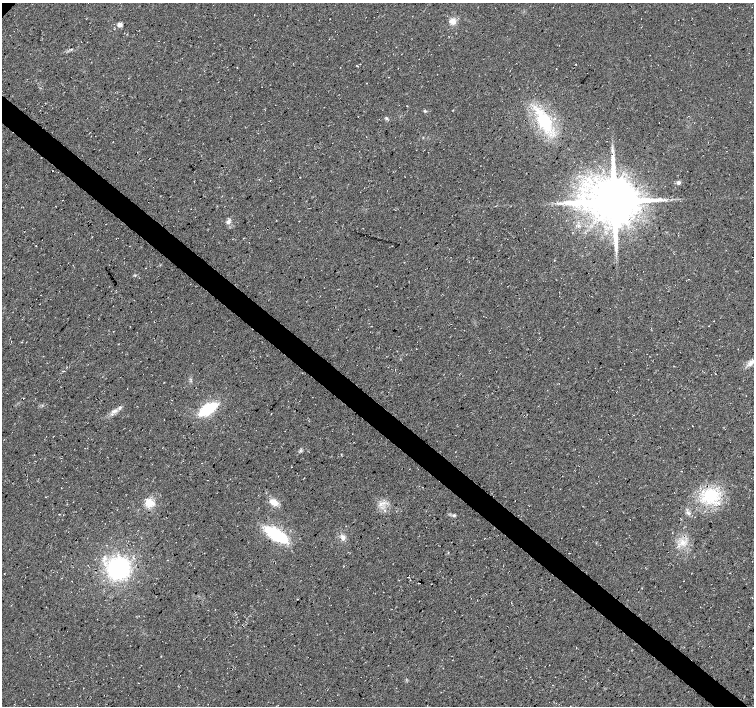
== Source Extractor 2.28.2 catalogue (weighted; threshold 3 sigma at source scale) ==
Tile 6 of 4 x 4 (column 2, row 2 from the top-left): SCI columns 1510-3012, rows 3050-4457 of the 6017 x 6031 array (HDU 1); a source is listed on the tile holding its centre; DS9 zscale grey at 2 x 2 block average (1 PNG px = mean of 2 x 2 image px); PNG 756 x 708 px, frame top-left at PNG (2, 3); no overlay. Shown black and unused: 4% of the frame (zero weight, under 3 of 4 exposures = <1% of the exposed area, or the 3 px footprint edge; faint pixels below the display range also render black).
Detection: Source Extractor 2.28.2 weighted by HDU 2 'WHT'; one run over the whole footprint, this tile lists its part. Background 0.0136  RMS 0.0049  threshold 0.0221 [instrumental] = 3 sigma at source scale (4.5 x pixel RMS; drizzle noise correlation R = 1.50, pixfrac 1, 0.0396/0.0396 arcsec/px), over >= 5 px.
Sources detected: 40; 1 cosmic-ray / hot-pixel residue — not listed; the other 39 listed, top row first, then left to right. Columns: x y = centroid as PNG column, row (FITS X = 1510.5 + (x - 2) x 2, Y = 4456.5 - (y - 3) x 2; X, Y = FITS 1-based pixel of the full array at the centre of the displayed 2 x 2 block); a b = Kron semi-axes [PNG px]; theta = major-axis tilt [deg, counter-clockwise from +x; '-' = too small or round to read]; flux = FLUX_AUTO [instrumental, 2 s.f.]
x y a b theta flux
453 21 7 6 - 8.6
120 24 3 3 - 14
71 49 3 3 - 0.9
576 64 2 2 - 0.54
357 66 3 2 - 0.77
424 111 4 2 - 1.3
386 118 5 3 - 1.6
544 121 24 12 -58 71
612 151 4 2 - 1.2
300 177 2 2 - 0.43
678 183 5 5 - 2.7
664 200 4 2 - 1.4
614 201 13 12 - 6500
562 203 5 3 - 2.7
228 222 6 4 65 4
36 245 2 2 - 0.47
129 246 2 2 - 0.37
145 268 2 2 - 0.49
751 363 11 5 53 6.2
208 409 13 5 32 92
114 411 9 4 30 5.6
693 426 2 2 - 2.1
710 496 24 20 39 55
274 502 11 7 -28 10
150 503 12 10 -35 12
381 503 4 2 - 1.7
385 511 3 2 - 0.99
688 513 8 4 -43 3.3
454 515 5 3 - 1.8
276 535 20 9 -32 84
485 538 2 2 - 0.52
343 539 6 3 76 2.9
683 542 9 6 -84 9.5
448 553 3 2 - 0.55
104 558 11 4 82 5.2
118 568 16 15 - 160
408 576 3 2 - 4.3
419 583 2 2 - 2.9
161 656 2 2 - 0.44
Overlapping masked pixels (flux is a lower limit): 1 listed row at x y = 408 576
Isophote crosses this tile's border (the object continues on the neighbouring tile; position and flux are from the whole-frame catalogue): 1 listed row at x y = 751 363
Diffuse or blended objects may show on this block-average render without a row.